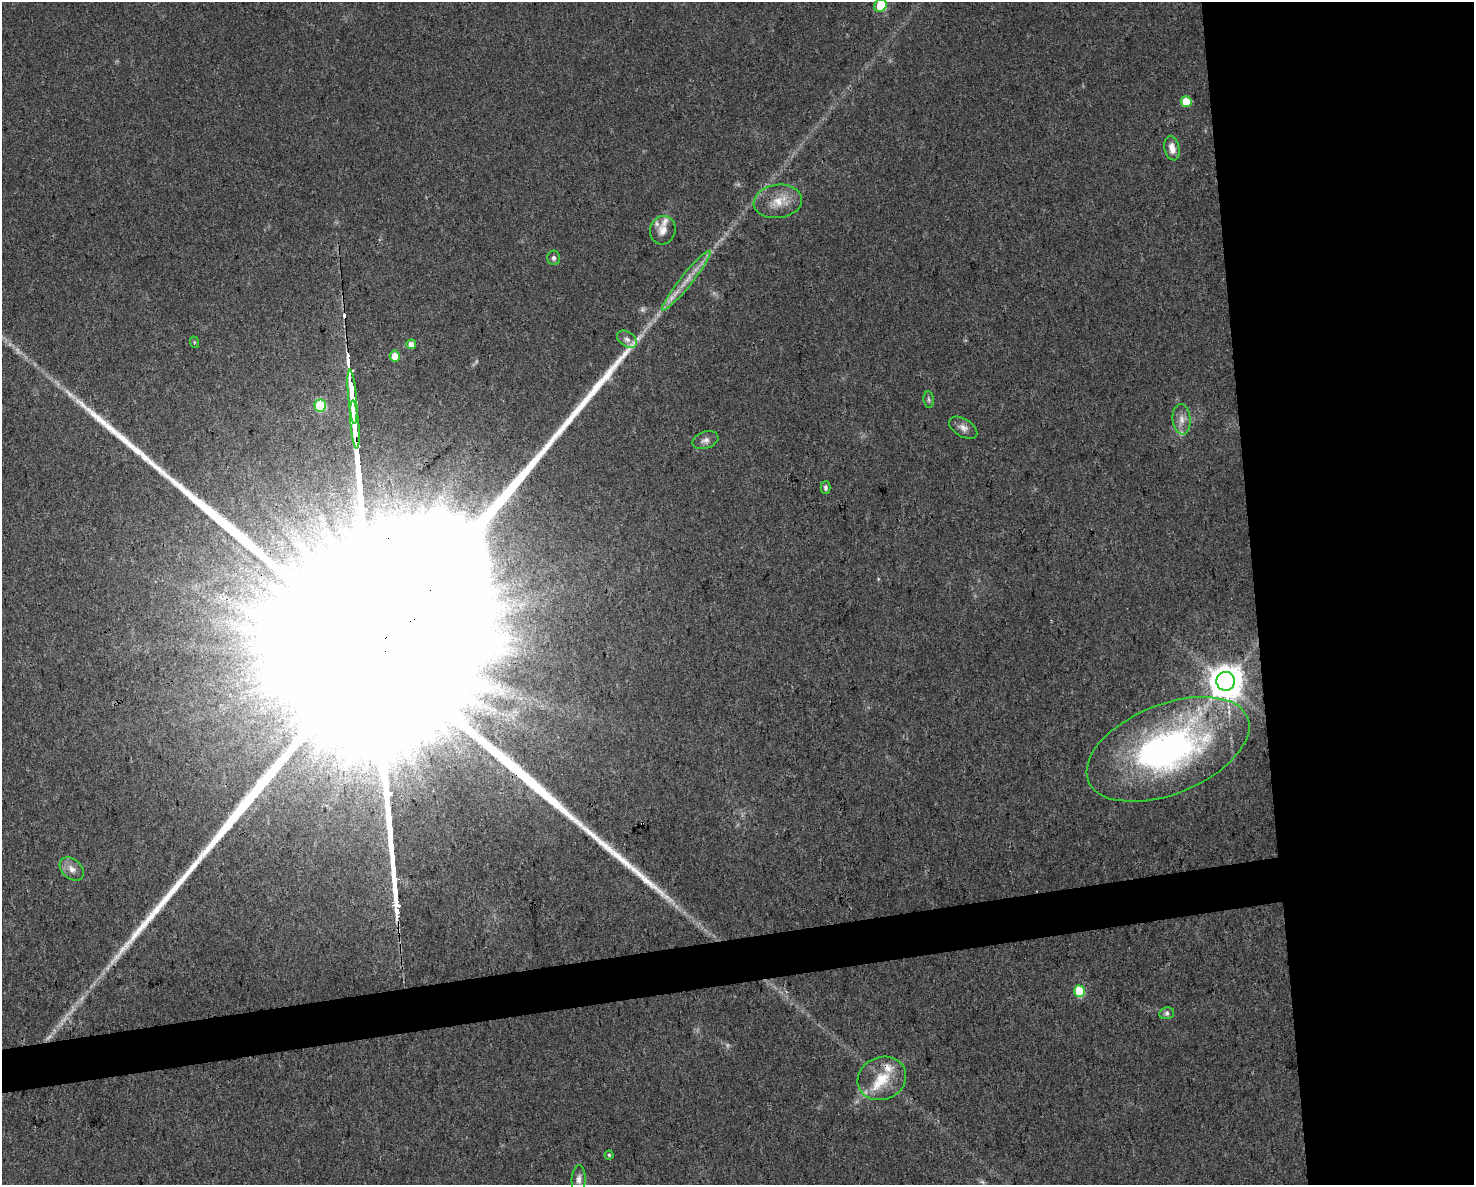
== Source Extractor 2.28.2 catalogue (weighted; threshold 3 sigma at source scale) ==
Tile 6 of 3 x 4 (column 3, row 2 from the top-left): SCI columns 3007-4478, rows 2367-3549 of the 4497 x 4732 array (HDU 1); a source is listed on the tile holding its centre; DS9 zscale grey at full resolution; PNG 1476 x 1187 px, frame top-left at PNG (2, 2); each listed source drawn as its Kron ellipse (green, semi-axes under 4 px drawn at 4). Shown black and unused: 18% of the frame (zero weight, under 3 of 4 exposures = <1% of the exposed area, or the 3 px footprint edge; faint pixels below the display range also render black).
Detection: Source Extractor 2.28.2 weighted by HDU 2 'WHT'; one run over the whole footprint, this tile lists its part. Background 0.0311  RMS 0.0039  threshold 0.0175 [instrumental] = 3 sigma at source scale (4.5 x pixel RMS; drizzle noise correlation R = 1.50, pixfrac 1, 0.0396/0.0396 arcsec/px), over >= 5 px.
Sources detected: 43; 9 too faint to see at this stretch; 1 cosmic-ray / hot-pixel residue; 1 long thin detection or spike segment (spike, bleed or trail) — neither listed nor drawn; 5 inside a brighter listed object's ellipse — not listed separately; the other 27 listed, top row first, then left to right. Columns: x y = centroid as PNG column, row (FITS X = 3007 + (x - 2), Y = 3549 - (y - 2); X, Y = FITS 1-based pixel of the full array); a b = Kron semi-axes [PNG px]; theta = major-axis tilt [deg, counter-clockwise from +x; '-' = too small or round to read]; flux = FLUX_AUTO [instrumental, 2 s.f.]
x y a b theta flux
881 5 7 6 - 12
1186 102 5 5 - 13
1172 148 12 7 -78 3.5
778 201 24 16 7 8.8
663 230 14 12 73 3.8
553 258 7 6 - 1.1
686 281 38 6 51 6.8
627 339 11 7 -34 1.9
194 342 6 4 -72 0.46
411 344 5 5 - 3.4
395 356 5 5 - 5.3
352 397 27 3 -85 6000
929 400 8 5 -83 0.84
320 406 6 5 - 27
1182 419 15 9 -85 3.5
355 424 24 3 -85 5400
963 428 15 9 -32 2.5
705 440 13 8 19 2
826 488 6 5 - 1
1226 681 9 9 - 920
1168 749 86 44 22 140
72 869 14 9 -42 3
1079 991 6 5 - 18
1167 1013 7 6 - 1.1
882 1078 25 21 23 12
609 1155 4 4 - 0.53
579 1179 14 7 86 2.2
Overlapping masked pixels (flux is a lower limit): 1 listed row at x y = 355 424
Isophote crosses this tile's border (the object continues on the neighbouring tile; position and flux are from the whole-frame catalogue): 1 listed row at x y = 881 5